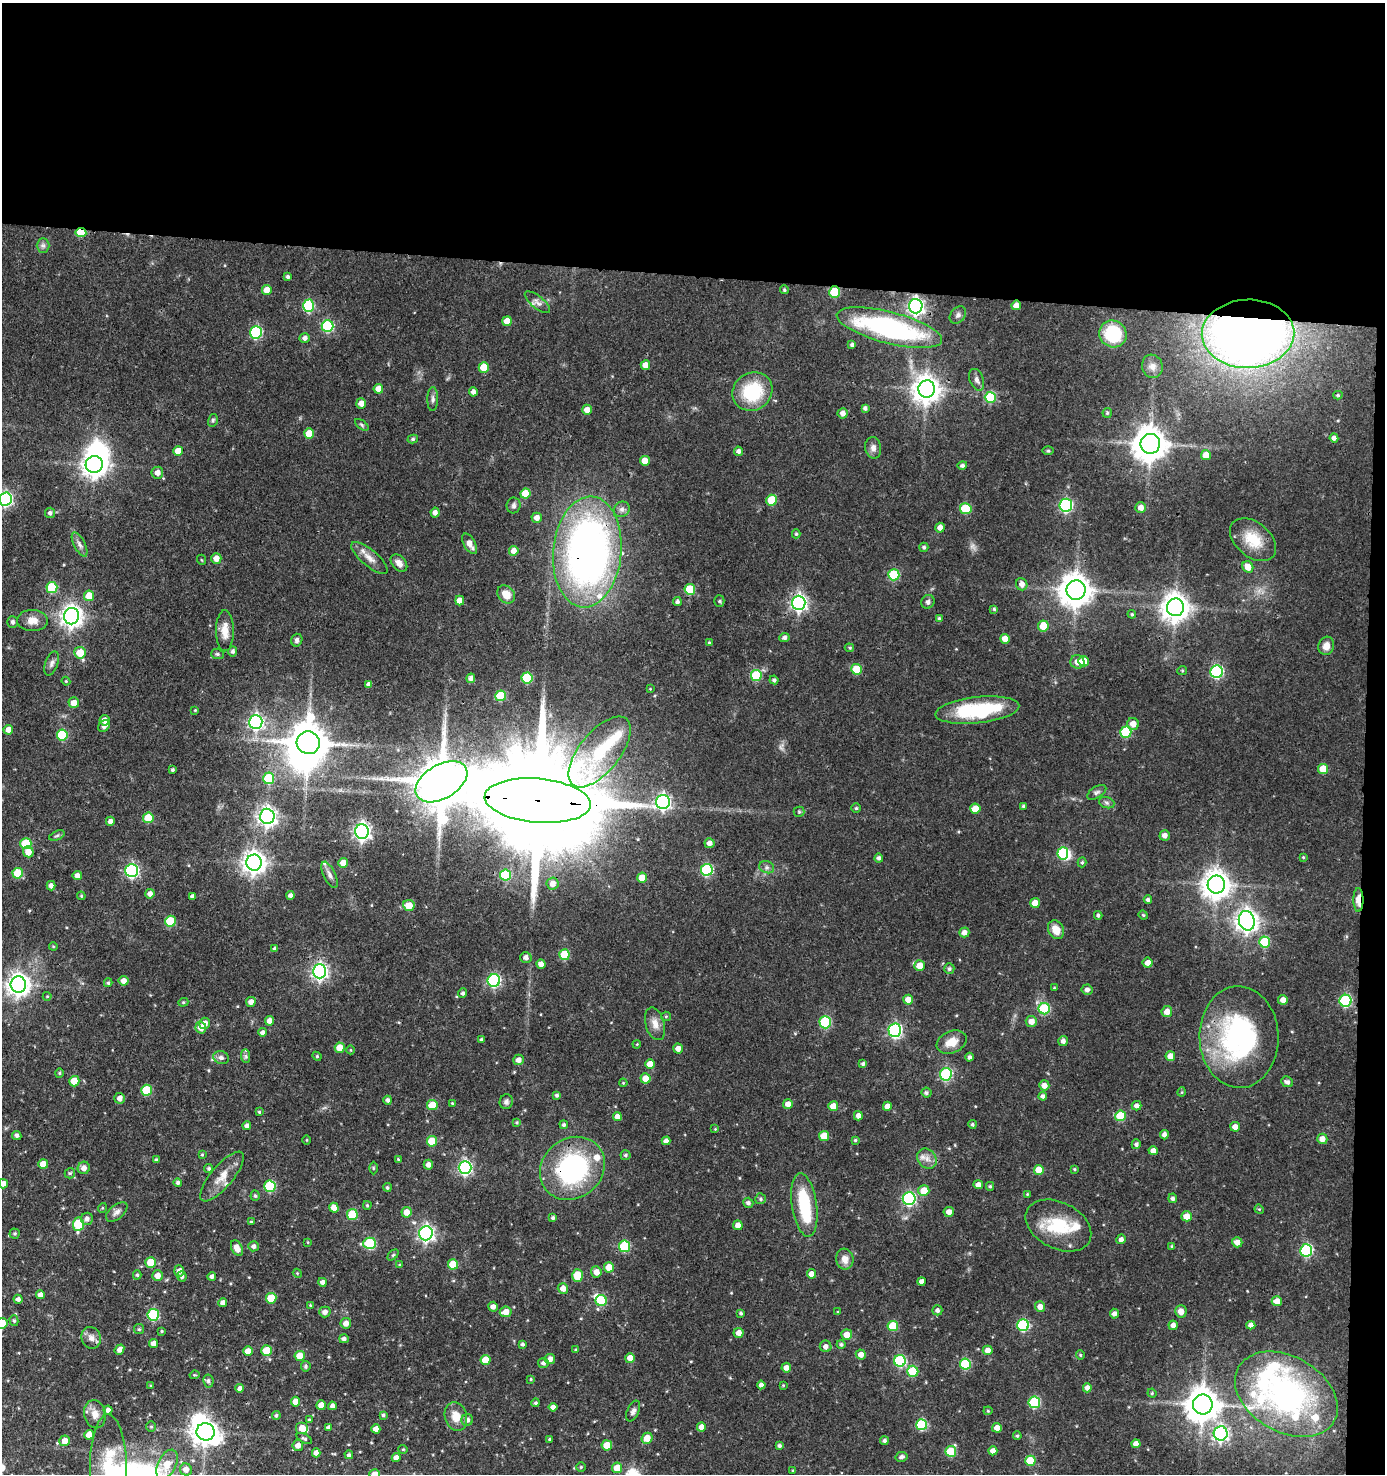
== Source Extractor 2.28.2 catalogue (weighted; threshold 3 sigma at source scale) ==
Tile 3 of 3 x 3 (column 3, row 1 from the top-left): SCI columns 2956-4338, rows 2946-4417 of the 4442 x 4417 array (HDU 1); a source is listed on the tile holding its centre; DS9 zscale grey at full resolution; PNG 1387 x 1476 px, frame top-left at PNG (2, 3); each listed source drawn as its Kron ellipse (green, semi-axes under 4 px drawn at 4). Shown black and unused: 20% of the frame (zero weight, under 3 of 4 exposures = <1% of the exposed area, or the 3 px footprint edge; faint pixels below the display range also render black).
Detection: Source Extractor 2.28.2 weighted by HDU 2 'WHT'; one run over the whole footprint, this tile lists its part. Background 0.102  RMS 0.0042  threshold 0.0189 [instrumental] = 3 sigma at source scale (4.5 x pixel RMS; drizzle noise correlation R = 1.50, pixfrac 1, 0.05/0.05 arcsec/px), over >= 5 px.
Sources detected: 483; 2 too faint to see at this stretch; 10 inside a brighter object's white glare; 1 long thin detection or spike segment (spike, bleed or trail) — neither listed nor drawn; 11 inside a brighter listed object's ellipse — not listed separately; the other 459 listed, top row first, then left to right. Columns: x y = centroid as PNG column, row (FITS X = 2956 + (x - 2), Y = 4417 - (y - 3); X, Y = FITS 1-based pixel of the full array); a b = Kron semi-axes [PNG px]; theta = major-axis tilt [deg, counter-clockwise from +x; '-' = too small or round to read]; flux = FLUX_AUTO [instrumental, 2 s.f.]
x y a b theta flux
81 232 5 4 - 11
43 245 7 6 - 1.3
288 277 4 4 - 0.9
267 290 5 5 - 4
784 290 4 4 - 0.62
835 292 5 5 - 17
537 302 15 6 -39 2.1
1016 305 5 5 - 2.8
308 306 6 5 - 33
916 306 7 7 - 140
958 315 9 7 50 1.4
507 321 5 4 - 4.5
328 326 6 6 - 36
889 328 54 15 -14 84
256 332 6 6 - 41
1113 334 14 13 - 23
1248 334 46 34 1 410
305 338 5 5 - 1.6
852 345 4 3 - 0.99
645 365 5 4 - 3.5
1152 366 12 10 -72 2.9
484 367 5 5 - 10
977 380 11 7 -69 1.7
378 389 5 5 - 3.5
927 389 8 8 - 500
473 392 4 4 - 1.8
752 392 20 18 35 24
1338 395 4 4 - 0.58
990 397 5 5 - 21
433 399 12 5 89 1.4
361 403 5 5 - 3.1
865 408 4 4 - 1.2
587 410 5 5 - 3
843 413 5 5 - 2.1
1107 413 5 4 - 0.58
213 420 6 5 - 0.76
362 425 8 4 -36 0.74
309 434 5 5 - 7.4
1334 438 4 4 - 1.7
413 439 5 4 - 0.73
1150 444 10 10 - 840
873 448 11 8 -80 2.1
178 451 5 5 - 5.5
739 451 5 4 - 1.4
1048 451 6 4 0 0.57
1206 455 5 5 - 4.4
645 461 5 5 - 4.7
94 465 8 8 - 350
962 465 5 4 - 1.1
157 473 6 6 - 2.7
525 494 5 5 - 7.8
5 499 6 6 - 86
772 500 5 5 - 13
514 505 8 7 - 1.3
1066 505 6 6 - 66
1141 508 5 5 - 3
622 509 8 7 - 1.6
966 509 6 5 - 16
50 513 5 5 - 1.1
435 513 5 4 - 2.1
537 518 5 5 - 2.4
940 528 5 4 - 2.7
796 534 4 4 - 0.63
1253 540 26 17 -40 12
80 544 13 5 -63 1.7
470 544 11 5 -60 3
924 547 4 4 - 0.89
514 551 5 4 - 2.9
587 552 56 34 85 230
216 558 5 5 - 3
369 558 23 8 -40 4
202 560 5 3 - 0.38
399 563 10 6 -48 2.5
1248 567 6 5 - 4.1
894 575 5 5 - 22
1022 584 6 5 - 2.5
52 588 5 5 - 21
690 589 5 5 - 17
1076 590 9 9 - 740
506 594 10 7 -48 5
89 596 5 5 - 8
460 600 5 4 - 3.5
677 601 4 4 - 1.1
719 601 5 5 - 0.66
928 602 7 6 - 1.3
799 603 7 7 - 130
1175 607 9 8 - 520
994 609 4 4 - 0.63
1132 614 4 3 - 0.52
72 616 8 7 - 290
939 618 4 4 - 0.79
32 621 15 10 -2 4.5
12 622 6 5 - 0.99
1043 626 5 5 - 6.9
225 631 20 9 -90 5.3
784 637 5 4 - 1.4
1005 639 5 4 - 4
297 640 6 5 - 1.1
709 643 4 3 - 0.46
1326 646 9 7 72 3.4
849 648 5 4 - 0.52
233 651 5 4 - 1.1
80 653 6 6 - 8.4
217 654 6 5 - 0.76
1084 661 5 5 - 5.6
1077 662 7 7 - 2.8
51 663 12 6 71 1.8
856 669 5 5 - 11
1182 671 5 4 - 0.51
1217 672 6 6 - 53
756 675 5 5 - 18
471 678 5 4 - 1.8
527 678 5 5 - 23
774 680 4 4 - 0.89
66 681 4 4 - 0.47
369 684 4 4 - 1.7
650 689 4 2 - 0.29
501 696 5 5 - 15
74 703 5 5 - 3.7
195 710 4 3 - 0.4
977 710 42 13 6 35
105 720 5 5 - 2.6
256 722 7 6 - 110
1133 724 6 5 - 3.9
104 726 7 5 41 2
8 730 5 4 - 3.3
1126 732 5 5 - 22
62 735 6 5 - 22
308 743 11 11 - 1300
600 752 42 20 51 25
1323 769 5 5 - 8.2
172 770 3 3 - 0.69
269 778 6 5 - 17
441 782 28 17 30 2700
1097 792 11 5 32 1.3
538 801 53 22 -5 17000
663 802 7 7 - 110
1107 803 8 5 -19 1.1
1024 806 3 3 - 0.83
856 808 4 4 - 0.63
975 809 5 5 - 6.6
799 812 5 5 - 0.6
267 816 7 7 - 200
148 818 5 5 - 13
110 821 4 4 - 1.9
362 831 7 7 - 160
57 835 8 4 23 0.86
1165 835 5 5 - 2.1
26 843 5 5 - 16
709 843 5 5 - 2.2
28 852 5 5 - 4.2
1063 853 6 5 - 22
1303 857 3 3 - 0.41
879 858 4 4 - 1.2
1082 862 5 4 - 0.69
254 863 8 7 - 340
343 863 5 5 - 3.6
767 867 8 6 -20 1.2
707 870 6 6 - 38
132 871 6 6 - 83
18 873 5 5 - 13
330 875 14 6 -64 1.9
506 875 5 5 - 22
77 876 4 4 - 2.3
642 878 5 5 - 5.6
553 884 6 6 - 2.9
1216 884 9 8 - 540
51 886 5 4 - 2
150 894 4 4 - 2.1
291 895 4 4 - 1.6
81 896 4 4 - 0.46
192 896 4 4 - 1.3
1148 900 4 4 - 1.1
1358 900 12 5 -89 5.5
1035 903 5 5 - 4.5
409 905 6 5 - 5.4
1098 915 4 3 - 0.73
1143 915 5 4 - 0.51
170 921 5 5 - 15
1247 921 10 8 -75 310
1056 930 10 7 -61 5.6
964 932 5 5 - 2.3
1265 942 5 5 - 19
53 946 4 3 - 0.4
275 948 4 4 - 1.4
564 955 5 5 - 15
526 957 6 5 - 2
1148 963 5 5 - 3.2
541 964 5 4 - 3
919 966 5 5 - 5.7
949 969 5 5 - 1.1
320 971 7 6 - 130
123 981 5 5 - 2.6
494 981 6 6 - 63
108 983 4 3 - 0.68
18 985 8 7 - 320
1054 988 3 3 - 0.38
1087 990 5 5 - 1.7
463 993 5 4 - 0.99
47 996 4 4 - 0.39
908 1000 5 5 - 4
1283 1000 5 5 - 2.9
1345 1001 6 6 - 44
183 1002 5 4 - 0.57
251 1002 5 5 - 2.2
1044 1009 5 5 - 27
1167 1012 5 5 - 3.5
666 1016 5 4 - 0.54
269 1021 5 4 - 2.9
1031 1021 5 5 - 3.4
825 1022 6 5 - 30
205 1023 6 5 - 3.2
655 1024 17 9 -74 3.8
201 1027 6 5 - 3.9
895 1030 6 6 - 76
262 1032 4 4 - 1.4
1239 1037 51 39 -88 76
481 1040 4 3 - 0.66
1063 1041 5 4 - 1.8
952 1042 15 11 23 5.8
637 1044 4 3 - 0.37
340 1048 5 5 - 6.4
678 1049 5 5 - 2.6
351 1050 4 3 - 0.31
246 1056 7 4 -89 0.84
317 1056 5 4 - 0.53
1170 1056 5 5 - 4.3
969 1057 4 4 - 1.2
221 1058 8 6 -21 1.7
519 1060 5 5 - 2.2
650 1064 5 4 - 5.2
863 1064 4 4 - 0.86
59 1073 4 4 - 0.55
946 1074 6 6 - 42
646 1078 5 5 - 5.4
74 1081 5 5 - 7.5
1287 1082 6 5 - 1.4
623 1083 4 3 - 0.35
1044 1085 5 5 - 2.8
146 1090 5 5 - 16
1182 1092 5 3 - 0.39
926 1093 5 5 - 0.99
557 1095 4 3 - 0.86
1043 1096 4 4 - 1.5
120 1098 5 5 - 2.4
388 1100 4 4 - 1.2
506 1102 7 6 - 1.2
452 1103 4 3 - 0.36
788 1104 5 4 - 2.7
432 1105 5 5 - 8.5
833 1106 5 5 - 4.9
887 1106 4 4 - 2.7
1136 1106 5 4 - 1.6
259 1112 4 3 - 0.54
617 1116 4 4 - 2.9
858 1116 5 4 - 2.1
1120 1116 5 5 - 15
516 1123 4 4 - 0.58
972 1124 4 4 - 0.71
564 1125 4 4 - 0.9
247 1126 4 4 - 1.6
1235 1127 5 4 - 2.7
715 1129 3 3 - 0.32
17 1135 5 4 - 1.1
1164 1135 4 4 - 1.7
824 1136 5 5 - 8.4
1322 1139 5 5 - 3.1
307 1140 4 3 - 0.35
855 1140 4 4 - 0.6
432 1141 5 5 - 10
666 1141 4 4 - 1.9
1136 1144 5 4 - 1.1
1153 1151 4 4 - 2.8
202 1155 3 3 - 0.47
625 1155 5 5 - 0.78
398 1159 4 3 - 0.35
927 1159 11 8 -50 3
156 1160 4 4 - 0.84
43 1164 5 5 - 5.1
428 1165 5 4 - 2
84 1168 6 6 - 2.5
209 1168 4 4 - 0.75
373 1168 6 4 90 0.52
465 1168 6 6 - 85
572 1168 34 29 39 63
1075 1169 3 3 - 0.51
1039 1170 5 5 - 6.6
70 1173 5 5 - 0.66
222 1176 31 11 50 6.5
178 1182 4 4 - 1.1
3 1184 5 4 - 3
978 1185 5 4 - 2.3
270 1186 6 5 - 28
990 1186 4 4 - 0.66
387 1187 4 4 - 0.69
924 1191 5 5 - 7.6
1027 1194 4 4 - 0.4
255 1196 5 4 - 0.82
1173 1198 5 4 - 1.2
760 1199 5 5 - 0.82
909 1199 6 6 - 66
748 1203 5 5 - 1.3
367 1205 4 3 - 0.51
804 1205 32 12 -82 22
102 1208 5 3 - 0.41
334 1208 5 4 - 3.5
1259 1209 5 4 - 0.41
117 1212 12 7 39 1.9
406 1212 5 5 - 3.5
949 1212 5 5 - 2.6
352 1214 5 5 - 12
1187 1216 5 5 - 4.7
553 1218 4 4 - 0.87
87 1219 6 6 - 1.9
251 1222 4 3 - 0.44
78 1224 6 5 - 22
738 1225 5 4 - 2.5
1058 1225 35 23 -27 21
15 1233 5 5 - 0.59
426 1233 7 6 - 130
1121 1239 5 4 - 1.5
308 1242 4 2 - 0.31
1237 1242 5 5 - 3
370 1243 6 5 - 32
253 1246 5 5 - 1.5
624 1246 5 5 - 28
1172 1246 4 3 - 0.56
237 1248 8 5 -62 3.8
1306 1250 6 6 - 44
393 1255 6 4 45 0.59
845 1259 10 9 - 3.4
151 1262 5 5 - 8.1
453 1264 5 5 - 10
400 1265 4 3 - 0.57
609 1267 5 5 - 5.8
179 1271 5 5 - 2.1
596 1272 5 5 - 3.2
297 1273 4 3 - 0.4
811 1274 5 4 - 3.3
137 1275 4 4 - 0.7
577 1275 6 5 - 12
158 1276 5 5 - 3.2
182 1276 5 4 - 1.2
212 1276 4 4 - 1.2
921 1281 4 4 - 1.9
323 1282 4 4 - 1.8
563 1288 5 5 - 3
40 1295 4 4 - 2.6
271 1298 5 5 - 10
18 1299 4 4 - 1.4
601 1301 5 5 - 18
1277 1301 5 5 - 3.4
223 1303 4 4 - 2.1
310 1305 4 3 - 0.44
493 1307 5 5 - 2
1040 1307 5 5 - 2.6
937 1310 5 5 - 1.4
1181 1311 6 5 - 3.2
325 1312 6 5 - 2.1
506 1312 6 5 - 4.2
838 1312 4 3 - 0.47
741 1313 3 3 - 0.73
1114 1314 5 4 - 1.6
153 1315 6 5 - 32
14 1321 5 4 - 0.75
2 1323 5 5 - 5.6
346 1323 5 5 - 2.6
1023 1325 6 6 - 39
1173 1325 5 4 - 2
1251 1325 4 4 - 2.4
893 1326 5 5 - 14
139 1329 5 5 - 0.65
162 1331 4 3 - 0.51
739 1333 5 5 - 3
847 1335 5 5 - 4
91 1338 11 9 -67 2.7
344 1339 5 4 - 1.3
153 1344 4 4 - 2.6
522 1344 4 4 - 0.83
841 1344 4 4 - 0.88
826 1346 6 6 - 2
119 1350 5 4 - 2
576 1350 3 3 - 0.73
988 1350 5 5 - 3
248 1351 5 4 - 3.9
267 1351 5 5 - 9.4
861 1354 5 5 - 2.8
1080 1355 4 4 - 0.53
300 1356 5 5 - 6.3
630 1358 5 4 - 2.9
550 1359 5 5 - 2.4
485 1360 5 5 - 7
900 1361 6 6 - 40
543 1363 5 5 - 1.3
965 1364 5 5 - 22
306 1366 5 5 - 0.8
786 1368 5 5 - 2.3
913 1371 5 5 - 19
194 1375 5 3 - 0.45
531 1379 3 3 - 0.43
208 1381 6 5 - 1
761 1385 4 4 - 1.7
783 1385 4 4 - 0.35
151 1386 4 3 - 0.47
240 1388 4 4 - 1.8
1087 1388 4 4 - 2.2
1152 1393 5 4 - 0.5
1286 1394 55 38 -30 92
295 1402 5 4 - 3.7
1034 1402 6 5 - 24
536 1403 4 4 - 0.72
1203 1404 10 10 - 830
321 1405 4 4 - 4.1
332 1406 4 4 - 1.6
553 1407 4 4 - 1.9
108 1410 4 4 - 2.2
633 1411 11 5 65 1.4
988 1411 4 4 - 0.49
95 1414 14 10 -78 3.9
276 1415 4 4 - 0.78
383 1415 4 4 - 0.73
456 1416 14 11 -73 6
309 1420 4 3 - 0.65
467 1420 6 5 - 1.8
922 1425 5 5 - 28
151 1426 5 4 - 0.6
701 1427 4 4 - 2.6
302 1428 6 6 - 4
328 1428 4 4 - 1.5
997 1428 5 4 - 3
376 1429 4 4 - 2.8
206 1432 9 8 - 410
1220 1433 7 7 - 110
89 1435 5 4 - 4.2
1017 1436 4 3 - 0.57
647 1438 5 5 - 4.7
304 1439 8 4 -27 0.81
549 1439 3 3 - 0.45
65 1441 5 5 - 3.7
884 1441 4 4 - 1.1
1136 1444 4 4 - 3
298 1445 5 5 - 2.8
607 1445 5 5 - 7.2
779 1446 4 4 - 0.95
403 1449 5 4 - 0.55
951 1451 5 5 - 17
993 1451 4 4 - 2.5
316 1453 4 4 - 2.1
349 1455 4 4 - 0.92
901 1457 6 5 - 1.4
396 1458 4 4 - 2.6
1030 1461 5 5 - 12
167 1464 15 9 63 6.7
581 1467 5 4 - 0.58
108 1468 54 18 -89 23
617 1468 5 5 - 6.3
186 1469 6 6 - 2.5
793 1470 3 3 - 0.39
375 1474 5 5 - 4.2
Overlapping masked pixels (flux is a lower limit): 12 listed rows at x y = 81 232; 835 292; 1016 305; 1248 334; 587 552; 799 603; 441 782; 538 801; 362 831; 1358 900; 1239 1037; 572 1168
Isophote crosses this tile's border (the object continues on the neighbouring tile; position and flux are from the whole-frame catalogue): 5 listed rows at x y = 5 499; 3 1184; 2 1323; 108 1468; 375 1474